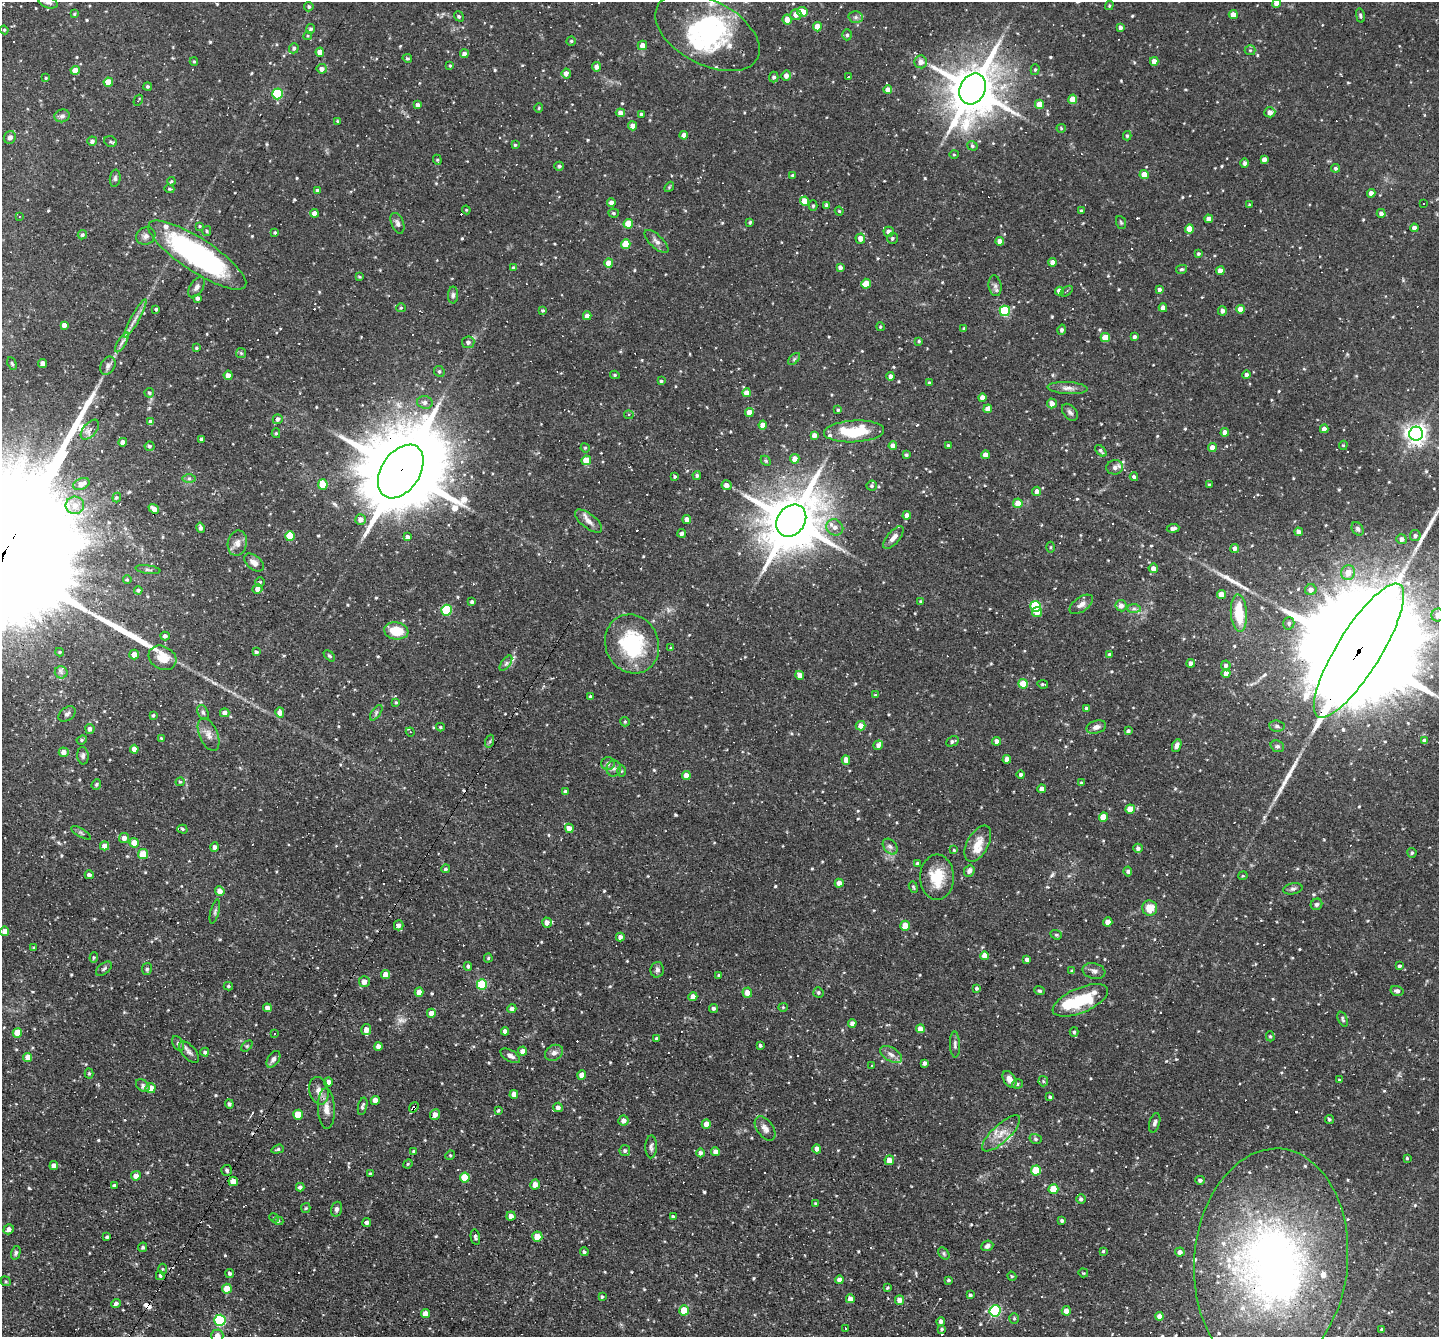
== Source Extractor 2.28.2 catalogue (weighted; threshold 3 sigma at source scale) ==
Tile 7 of 4 x 4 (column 3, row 2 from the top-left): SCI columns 2876-4312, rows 2949-4283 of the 5750 x 5760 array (HDU 1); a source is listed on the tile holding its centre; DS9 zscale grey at full resolution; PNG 1441 x 1339 px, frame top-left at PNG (2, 2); each listed source drawn as its Kron ellipse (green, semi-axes under 4 px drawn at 4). Shown black and unused: <1% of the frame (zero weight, under 3 of 4 exposures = <1% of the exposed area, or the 3 px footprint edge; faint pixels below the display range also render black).
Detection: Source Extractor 2.28.2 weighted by HDU 2 'WHT'; one run over the whole footprint, this tile lists its part. Background 0.0762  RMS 0.0046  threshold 0.0208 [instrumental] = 3 sigma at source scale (4.5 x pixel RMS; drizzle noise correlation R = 1.50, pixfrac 1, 0.05/0.05 arcsec/px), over >= 5 px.
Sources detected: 729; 2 too faint to see at this stretch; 4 inside a brighter object's white glare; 73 cosmic-ray / hot-pixel residue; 4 long thin detections or spike segments (spike, bleed or trail) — neither listed nor drawn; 17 inside a brighter listed object's ellipse — not listed separately; of the other 629, all 500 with FLUX_AUTO >= 0.506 (the completeness limit of this list) listed and drawn (129 fainter detections not listed), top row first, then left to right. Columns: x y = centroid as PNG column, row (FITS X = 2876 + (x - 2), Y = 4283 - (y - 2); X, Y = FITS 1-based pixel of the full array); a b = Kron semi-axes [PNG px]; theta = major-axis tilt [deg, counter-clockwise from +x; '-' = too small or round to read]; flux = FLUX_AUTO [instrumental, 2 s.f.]
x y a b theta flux
48 2 10 5 -18 1.5
1276 3 4 4 - 2.9
1109 5 5 4 - 0.55
309 7 5 4 - 0.91
802 12 5 5 - 7.5
74 14 4 3 - 0.55
796 14 5 5 - 3.1
1233 15 4 4 - 4.4
459 16 5 3 - 0.71
1360 16 7 4 -79 0.86
856 17 7 6 - 1.3
787 19 5 4 - 3.9
817 27 4 4 - 6.3
1120 27 4 4 - 1.4
311 29 5 4 - 0.92
4 30 4 4 - 0.55
707 32 56 32 -28 48
847 35 5 4 - 0.91
308 36 4 4 - 0.54
571 41 4 4 - 0.66
642 45 5 4 - 3.9
294 48 5 5 - 1.1
1250 50 5 5 - 0.71
320 52 4 4 - 5
464 54 4 4 - 2.1
407 58 5 4 - 0.73
194 61 4 4 - 0.52
1154 61 4 4 - 3.3
921 62 6 6 - 2.7
450 66 4 3 - 0.53
596 67 5 4 - 2.2
322 69 5 5 - 2.4
75 70 4 4 - 5.4
1035 70 5 4 - 0.65
566 74 5 4 - 3.1
786 75 5 5 - 2.6
774 77 5 5 - 1
848 77 3 3 - 6.6
46 78 4 3 - 0.54
108 82 4 4 - 7.7
148 86 4 4 - 0.71
973 89 16 12 65 2400
888 90 4 4 - 3.9
277 94 5 5 - 35
1073 99 5 4 - 6.8
138 100 6 3 59 0.52
1039 104 4 4 - 6.5
417 105 4 4 - 1.5
539 108 4 4 - 0.51
1270 112 5 5 - 3
620 113 4 4 - 3
641 114 3 3 - 0.65
62 116 8 6 14 1.5
338 121 4 3 - 0.54
633 126 4 4 - 3
1061 128 4 4 - 0.51
684 135 4 4 - 2.9
1127 136 4 4 - 0.74
10 137 6 6 - 1.5
92 141 5 4 - 1.3
111 142 7 5 -19 0.91
515 145 3 3 - 0.55
972 146 5 4 - 0.87
954 154 4 4 - 0.55
1264 159 4 4 - 2.5
437 160 5 4 - 0.67
1245 163 5 4 - 1
559 166 5 4 - 0.91
1336 168 4 4 - 0.93
1144 174 4 4 - 5
793 175 4 4 - 0.85
115 178 8 5 84 1.1
171 181 4 3 - 0.51
669 187 5 4 - 0.52
169 189 5 4 - 0.53
317 190 4 4 - 0.92
1371 193 4 4 - 2.5
804 201 4 4 - 8.2
611 203 4 4 - 2.4
1424 203 3 3 - 0.86
826 205 4 3 - 1.7
1249 205 4 3 - 0.54
813 206 5 4 - 0.79
466 210 4 4 - 0.51
839 211 4 4 - 0.59
1081 211 4 3 - 0.83
314 213 4 4 - 3
614 213 5 4 - 0.79
1381 213 4 4 - 1.8
19 217 3 3 - 0.66
1209 219 4 4 - 2.6
750 222 4 3 - 0.62
1121 222 6 5 - 0.74
397 223 11 6 -68 1.6
628 224 5 4 - 9.2
199 226 4 3 - 0.52
1414 228 4 4 - 2
1189 229 4 4 - 6.3
207 231 5 4 - 0.62
275 232 3 3 - 0.6
889 232 5 5 - 2.8
82 235 5 4 - 0.71
146 236 10 8 29 2
892 238 5 5 - 0.84
860 239 5 5 - 3
656 241 15 6 -44 2.3
1000 241 4 4 - 3
626 244 4 4 - 10
1198 254 4 3 - 0.71
197 255 58 16 -33 110
1053 262 4 4 - 2.8
609 263 4 4 - 5.1
840 267 4 4 - 1.7
514 268 4 4 - 1
1182 269 5 4 - 0.71
1220 271 4 4 - 3.1
359 277 4 3 - 0.54
866 284 5 5 - 6.9
995 286 10 6 -81 1.6
196 287 11 6 55 1.9
1159 289 4 4 - 1.2
1059 291 4 4 - 3.1
1067 291 7 3 35 0.66
453 295 8 5 89 1.2
197 298 4 3 - 1.3
401 308 5 4 - 0.52
1163 308 4 4 - 2.2
156 309 3 3 - 0.82
1240 309 4 4 - 3.9
543 310 4 4 - 0.61
1005 311 5 5 - 30
1222 311 5 4 - 1.9
587 316 4 4 - 3.5
135 318 21 3 61 2.8
64 325 4 4 - 2.5
880 327 4 3 - 0.59
964 328 4 3 - 0.62
1062 330 5 4 - 1.3
1135 337 4 4 - 1.5
1105 338 4 4 - 9.6
919 341 3 3 - 0.58
122 342 11 3 60 1.5
468 342 6 6 - 1.6
196 348 3 3 - 0.57
241 353 5 5 - 0.6
794 359 7 4 45 0.78
12 363 6 4 -62 0.72
43 363 4 4 - 3.2
108 366 9 7 62 1.8
439 371 5 5 - 0.88
228 375 4 4 - 2.8
615 375 4 4 - 0.74
1247 375 4 4 - 1.7
891 376 4 4 - 2.1
661 381 4 4 - 0.66
929 383 4 3 - 0.69
1068 388 20 6 -3 2.9
149 393 5 4 - 0.79
747 393 4 4 - 4.4
982 397 4 4 - 3.4
425 402 8 6 -13 1.9
1052 403 5 5 - 3.1
988 409 4 4 - 3.5
838 410 3 3 - 0.68
749 412 4 4 - 5
1070 412 9 6 -49 1.5
629 415 4 4 - 0.65
278 419 5 4 - 1.5
151 422 4 4 - 2.8
763 425 4 4 - 3.8
1324 429 4 4 - 2.8
90 430 12 6 50 3.4
854 431 30 11 3 22
1225 432 4 4 - 3.5
276 433 5 4 - 0.66
1416 434 7 7 - 280
814 435 4 4 - 2.7
201 439 3 3 - 0.98
123 442 4 4 - 2.8
1343 445 5 4 - 0.59
149 446 5 4 - 0.9
893 446 4 4 - 3.3
949 446 3 3 - 1.1
1212 447 4 4 - 3.3
585 448 5 4 - 0.56
1101 451 7 4 -47 1.1
906 455 4 3 - 0.89
985 455 4 4 - 3.9
795 459 5 4 - 4.1
586 460 5 4 - 9.3
766 461 6 4 -44 0.59
1115 467 8 7 - 2
401 471 29 19 56 8700
697 475 4 4 - 0.97
675 476 4 3 - 0.71
1134 477 4 4 - 1.2
189 478 7 4 0 0.94
81 484 8 5 23 3.8
323 484 5 5 - 12
727 485 5 5 - 3
1209 485 4 3 - 0.64
872 486 5 5 - 0.97
1037 491 4 4 - 2.8
117 498 5 4 - 0.69
1018 503 5 4 - 4.8
75 505 9 9 - 4.6
154 509 6 4 -41 2.8
907 515 4 4 - 2.7
360 519 5 5 - 2.8
687 519 4 4 - 3.4
588 521 16 7 -38 3.3
791 521 17 13 54 3400
835 527 9 7 -34 2.7
201 528 5 4 - 1.6
1173 528 6 4 6 1.7
1358 529 7 5 -59 1.2
1299 532 4 4 - 2.8
682 533 4 4 - 1.5
290 536 5 4 - 12
1415 536 5 5 - 1.3
407 537 4 4 - 1.5
893 538 14 6 49 2.8
1401 539 5 5 - 1.7
237 543 13 9 79 3.1
1050 547 5 3 - 0.51
1235 548 4 4 - 2.2
254 562 11 7 -40 2.9
1153 568 5 4 - 3.1
148 570 12 3 -8 0.89
1348 573 7 7 - 4.2
127 580 4 3 - 0.63
260 582 4 4 - 0.64
257 589 5 4 - 2.3
138 590 4 4 - 1
1311 590 5 5 - 2.5
1221 594 4 4 - 4.6
920 601 4 3 - 0.56
472 602 4 3 - 1.1
1081 604 13 7 35 2.5
1036 606 5 5 - 29
1121 606 6 5 - 2.4
1134 609 7 4 0 1.1
447 610 5 5 - 31
1037 612 5 4 - 4.1
1239 613 19 8 -86 14
1438 615 6 6 - 4.1
1289 623 6 5 - 1.1
396 631 12 8 -8 11
165 636 4 4 - 1.5
632 644 30 26 -65 37
671 648 4 3 - 0.62
1359 651 78 22 58 35000
60 652 4 4 - 0.56
256 652 4 3 - 0.93
134 655 5 4 - 3.5
1110 655 4 3 - 1.1
329 656 7 4 -44 0.77
162 658 14 11 -29 7.5
506 663 9 4 54 1.2
1191 663 4 4 - 2.5
1226 665 5 5 - 1.4
61 672 6 6 - 1.4
1226 673 4 4 - 3
800 675 4 4 - 3.7
1023 684 5 5 - 11
1043 684 5 3 - 0.71
875 695 4 4 - 0.55
591 697 4 3 - 1.3
396 702 4 3 - 0.6
1087 708 4 3 - 1.4
203 712 8 5 -63 1.1
280 712 5 4 - 4.2
225 713 4 4 - 2.4
376 713 9 4 55 1
67 714 9 6 35 1.4
153 715 4 3 - 0.64
625 722 5 4 - 0.57
861 726 5 5 - 3.4
1277 726 8 5 -9 1.2
440 727 4 3 - 0.56
1096 727 10 6 16 2.3
90 729 5 4 - 1.7
1128 731 4 4 - 0.98
410 732 4 4 - 0.64
208 734 17 9 -67 3.6
162 739 4 3 - 0.8
82 740 5 4 - 0.73
490 741 7 4 72 0.76
952 741 7 4 28 0.94
996 741 4 4 - 2.2
1425 741 4 4 - 2.6
878 745 5 4 - 1.8
1177 746 6 4 66 1.9
1277 746 7 5 -20 1.1
134 749 4 4 - 3.6
64 752 5 4 - 2.8
83 756 8 5 -86 1.4
1007 759 4 4 - 3.2
846 760 4 4 - 2.7
608 763 7 6 - 1.7
614 769 8 7 - 1.6
622 771 5 4 - 0.54
686 775 4 4 - 3.2
1021 775 4 4 - 1
180 782 4 4 - 0.6
1081 783 3 3 - 0.58
96 784 5 4 - 0.71
1042 789 4 4 - 2.7
565 791 4 4 - 0.76
1130 809 4 4 - 8.3
1103 817 5 4 - 6.1
569 828 4 4 - 3.5
182 829 5 4 - 0.83
81 833 11 3 -30 0.85
124 838 5 5 - 2.5
134 843 5 4 - 6.4
978 844 20 10 61 6.5
105 846 4 4 - 3.8
215 847 4 4 - 1.8
890 847 9 6 -50 1.7
1138 848 4 4 - 1.5
954 850 4 3 - 0.6
1412 853 5 4 - 0.81
143 854 5 5 - 9.9
918 863 4 3 - 0.85
446 869 4 4 - 0.83
969 871 6 5 - 1.8
1128 872 5 4 - 0.85
89 875 4 4 - 1.7
1243 876 5 3 - 0.51
937 877 22 17 -90 14
839 883 4 4 - 2.8
913 887 6 3 -68 0.57
1293 889 10 5 11 1.2
220 891 5 4 - 3.5
1316 904 6 5 - 1.1
1150 908 8 7 - 6.1
215 911 12 4 76 1.1
1108 922 4 4 - 4.5
547 923 5 4 - 2.9
399 925 5 4 - 1.5
905 926 5 4 - 7.2
5 931 4 4 - 3.5
1056 935 6 4 -21 0.68
620 937 4 4 - 1.9
34 948 4 3 - 0.61
985 956 4 4 - 5.3
94 958 5 4 - 0.57
488 958 4 4 - 0.63
1027 959 4 4 - 1.8
468 966 4 4 - 1.1
1399 966 4 4 - 0.97
104 969 9 5 37 1.1
147 969 6 5 - 0.97
657 970 8 6 81 1.5
1072 971 4 3 - 0.71
1094 971 11 7 -15 2
385 974 4 4 - 4.1
719 975 3 3 - 0.65
364 982 5 5 - 3.1
482 985 5 5 - 27
228 986 4 4 - 0.77
977 988 4 4 - 1
1039 991 5 4 - 0.89
1397 991 6 5 - 1.5
419 992 4 4 - 3.8
818 992 5 5 - 0.9
747 993 5 5 - 3.3
693 997 4 4 - 3.3
1080 1000 29 12 23 21
783 1007 4 4 - 0.56
267 1008 4 4 - 2.7
713 1008 4 4 - 1.3
512 1009 4 4 - 1.6
431 1013 4 4 - 4
1343 1019 8 4 -68 1
852 1023 4 4 - 2
920 1029 4 4 - 4.1
366 1030 5 5 - 3.4
505 1031 4 4 - 2.5
1074 1032 5 4 - 0.82
17 1033 5 5 - 10
275 1033 3 3 - 1.2
1270 1036 5 4 - 0.66
657 1039 3 3 - 0.92
178 1044 8 5 -64 1
955 1044 13 5 -88 1.4
760 1045 3 3 - 0.94
247 1046 6 4 45 0.67
378 1046 4 4 - 3.2
523 1051 4 4 - 2.8
189 1052 13 6 -49 2
205 1052 4 4 - 1.1
554 1053 10 7 30 2
891 1054 12 6 -30 2.6
510 1056 11 5 -30 2.1
28 1057 4 4 - 4.7
273 1059 9 5 55 1.6
925 1063 4 3 - 1.4
871 1065 3 2 - 0.57
89 1073 5 4 - 0.67
582 1075 4 4 - 4.2
1010 1079 9 5 -57 2.9
1339 1080 3 3 - 0.58
1043 1081 5 4 - 0.69
328 1082 4 4 - 2.4
1017 1084 5 4 - 0.78
143 1085 7 5 -40 1.3
151 1088 5 5 - 4.9
319 1091 14 9 -77 3.4
514 1094 4 4 - 3.2
1050 1097 4 3 - 0.78
375 1100 4 4 - 3.2
229 1104 4 4 - 1.2
363 1106 9 4 77 1.2
414 1107 5 3 - 5.5
558 1107 5 4 - 1.9
326 1109 20 8 -87 4.3
498 1111 3 3 - 0.67
298 1115 5 5 - 9.8
435 1115 5 5 - 3.1
1329 1119 4 4 - 0.79
623 1120 5 5 - 2.6
1155 1123 10 5 74 1.5
706 1124 5 4 - 3.4
765 1128 14 8 -55 2.6
1001 1133 24 8 43 6.5
1036 1139 6 5 - 0.89
651 1147 11 5 89 1.5
278 1149 6 4 18 0.8
817 1149 4 4 - 2.3
414 1151 4 4 - 0.75
625 1151 5 5 - 1
716 1152 4 4 - 3.1
700 1153 4 4 - 1.4
450 1155 5 4 - 0.58
1407 1158 3 3 - 0.55
889 1160 5 4 - 3.5
408 1164 5 4 - 0.6
54 1166 4 4 - 2.2
227 1170 5 5 - 0.88
1036 1170 5 5 - 16
370 1174 3 3 - 0.79
136 1176 5 4 - 2.9
465 1178 5 5 - 11
1200 1180 5 4 - 1.3
233 1181 5 4 - 6.9
535 1185 5 5 - 3.3
114 1186 4 3 - 0.94
300 1187 4 4 - 1.3
1053 1189 5 4 - 10
1081 1199 5 4 - 1.2
816 1204 4 3 - 0.67
306 1208 5 4 - 0.62
337 1209 7 5 72 1.4
511 1216 4 4 - 2.8
673 1217 4 3 - 0.98
274 1218 5 4 - 0.54
1062 1220 3 3 - 0.84
278 1221 5 4 - 0.64
367 1222 4 4 - 1.2
9 1229 5 5 - 1.9
107 1237 3 3 - 0.82
475 1237 8 4 -79 1
537 1237 5 5 - 9.5
987 1246 6 5 - 1.4
143 1247 5 4 - 1
1103 1251 4 4 - 0.65
584 1252 4 4 - 0.84
1180 1252 4 4 - 2.1
16 1253 7 4 75 0.94
944 1253 7 4 -51 0.75
1271 1260 112 76 85 250
163 1269 5 3 - 0.52
230 1273 4 4 - 1
1083 1273 5 4 - 0.51
160 1276 4 4 - 0.81
1012 1276 5 4 - 0.59
839 1280 4 4 - 2.2
948 1280 4 3 - 0.75
6 1281 5 4 - 0.67
887 1288 4 3 - 0.59
227 1289 5 4 - 7
970 1295 4 3 - 0.87
602 1297 4 3 - 0.82
850 1299 4 4 - 3.1
899 1300 4 4 - 3.4
116 1304 5 4 - 1.8
684 1310 5 5 - 10
995 1311 5 5 - 48
1066 1311 5 4 - 3.2
425 1314 4 4 - 3.9
1159 1316 4 4 - 2.9
1014 1318 5 4 - 0.65
220 1320 5 5 - 49
941 1321 4 4 - 1.7
845 1328 3 3 - 17
942 1329 4 3 - 0.68
1382 1329 4 4 - 0.73
217 1336 6 6 - 3.1
Overlapping masked pixels (flux is a lower limit): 4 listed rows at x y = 401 471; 1359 651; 414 1107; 1271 1260
Isophote crosses this tile's border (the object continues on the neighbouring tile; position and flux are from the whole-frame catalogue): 6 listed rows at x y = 48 2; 1276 3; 707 32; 1438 615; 1359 651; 217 1336